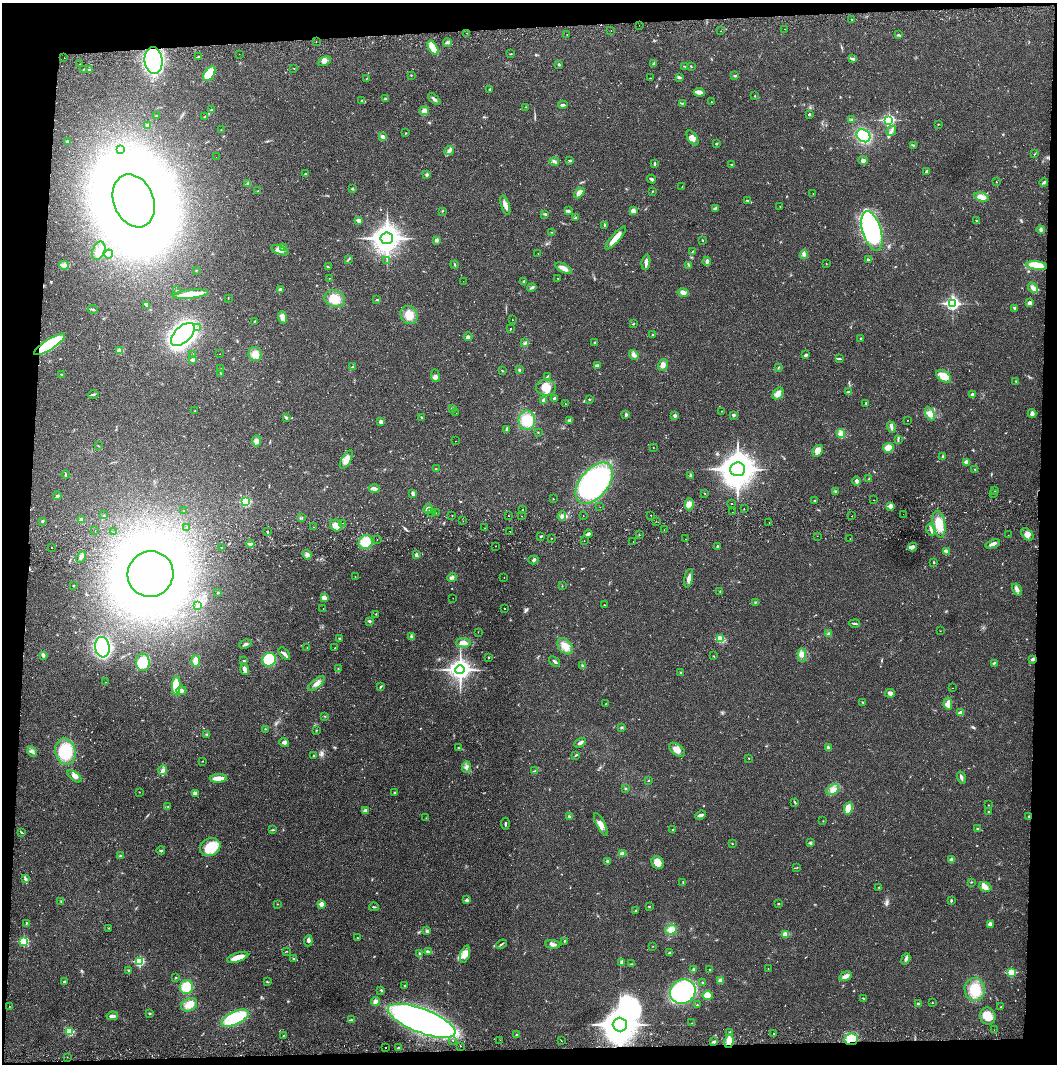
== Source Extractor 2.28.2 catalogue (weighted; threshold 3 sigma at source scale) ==
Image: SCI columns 4-4222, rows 56-4300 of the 4229 x 4359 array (HDU 1 of 3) = the unmasked area's bounding box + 8 px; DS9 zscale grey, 4 x 4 block average (1 PNG px = mean of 4 x 4 image px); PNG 1059 x 1066 px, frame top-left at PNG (2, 3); each listed source drawn as its Kron ellipse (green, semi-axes under 4 px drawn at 4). Shown black and unused: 8% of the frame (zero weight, under 2 of 3 exposures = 3% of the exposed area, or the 3 px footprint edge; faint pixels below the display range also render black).
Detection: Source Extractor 2.28.2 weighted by HDU 2 'WHT'. Background 0.0215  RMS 0.0035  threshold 0.0157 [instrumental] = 3 sigma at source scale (4.5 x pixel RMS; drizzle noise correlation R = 1.50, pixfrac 1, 0.05/0.05 arcsec/px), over >= 5 px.
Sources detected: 616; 1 too faint to see at this stretch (4 x 4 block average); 16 inside a brighter object's white glare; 7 cosmic-ray / hot-pixel residue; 1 long thin detection or spike segment (spike, bleed or trail) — neither listed nor drawn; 8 coinciding with a brighter row at this scale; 13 inside a brighter listed object's ellipse — not listed separately; of the other 570, all 500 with FLUX_AUTO >= 0.603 (the completeness limit of this list) listed and drawn (70 fainter detections not listed), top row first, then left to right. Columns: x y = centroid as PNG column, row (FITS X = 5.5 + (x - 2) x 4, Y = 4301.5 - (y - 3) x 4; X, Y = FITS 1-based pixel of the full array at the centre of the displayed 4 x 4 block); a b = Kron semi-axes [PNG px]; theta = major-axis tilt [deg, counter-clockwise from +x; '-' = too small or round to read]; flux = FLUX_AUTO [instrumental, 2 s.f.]
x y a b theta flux
852 19 3 2 - 1.3
639 25 2 2 - 0.63
785 29 2 2 - 1
611 31 2 2 - 0.71
720 31 2 2 - 0.66
467 33 2 2 - 1.1
567 34 2 2 - 1.2
899 35 2 2 - 1.1
316 42 2 2 - 0.63
447 43 4 3 - 3.7
433 48 8 4 -57 30
239 54 2 2 - 0.77
511 54 2 2 - 1.1
199 57 2 2 - 1.7
64 58 2 2 - 0.83
853 59 4 3 - 3.5
153 60 13 9 -85 380
324 61 7 4 26 7.5
654 63 4 3 - 3.1
80 64 2 2 - 0.79
559 64 2 2 - 2.9
684 66 2 2 - 0.76
691 67 2 2 - 0.71
293 68 2 2 - 0.62
83 69 2 2 - 0.74
90 70 4 2 - 2.5
209 74 8 5 55 48
411 75 2 2 - 1
735 76 3 2 - 3.6
679 77 4 2 - 2.9
650 78 3 2 - 1
366 79 2 2 - 0.75
489 89 3 2 - 1.7
699 92 5 3 - 12
755 96 3 2 - 1
385 99 3 2 - 1.9
434 99 7 2 -42 5.7
362 101 3 2 - 1.8
711 102 2 2 - 0.61
682 103 4 2 - 1.7
563 105 5 2 - 3.6
525 107 2 2 - 0.89
211 110 2 2 - 1.4
424 111 5 4 - 9.5
809 114 2 2 - 2
156 116 3 2 - 1.2
205 116 4 2 - 2.4
851 120 3 2 - 2.1
889 120 3 2 - 330
938 124 2 2 - 0.97
148 125 3 3 - 3.8
221 130 2 2 - 0.7
891 131 5 3 - 5
405 133 2 2 - 0.79
863 136 7 6 - 89
383 137 4 3 - 8.4
693 138 8 4 -57 10
67 142 3 3 - 2.9
716 144 3 2 - 1.7
913 145 3 2 - 2.1
120 149 3 2 - 2.1
449 150 5 3 - 4.8
1035 154 3 2 - 1.1
216 157 2 2 - 0.7
554 161 5 3 - 4.1
570 161 3 2 - 2.2
863 161 5 3 - 5.6
655 164 3 2 - 3
731 165 3 2 - 1.6
927 171 3 2 - 3.7
306 174 2 2 - 5.3
427 175 4 2 - 2.6
651 179 4 2 - 4.4
996 182 2 2 - 0.89
1044 182 4 2 - 3.1
248 184 2 2 - 3.6
682 187 2 2 - 0.86
352 189 3 2 - 2.4
258 191 2 2 - 0.77
652 191 3 2 - 1.1
579 193 6 4 45 12
813 193 2 2 - 0.79
981 197 7 4 -16 17
134 201 27 20 -67 2700
748 201 2 2 - 1.4
505 205 10 3 -73 11
780 206 2 2 - 0.87
715 208 3 2 - 1.5
442 211 3 2 - 1.2
568 211 4 2 - 2.2
633 211 4 3 - 10
545 214 3 2 - 3.5
575 218 4 2 - 2.1
359 220 2 2 - 8
976 221 2 2 - 1.2
605 225 3 2 - 1.3
1041 230 4 3 - 4.2
872 231 20 9 -73 290
551 232 2 2 - 0.68
387 238 6 6 - 2300
616 238 15 4 48 24
436 240 4 3 - 4
703 240 2 2 - 0.82
283 247 3 2 - 2.5
280 250 9 4 -21 9.9
99 251 10 6 67 16
693 251 2 2 - 0.86
109 254 4 4 - 9.7
538 254 2 2 - 0.69
804 255 4 3 - 3.9
348 259 3 2 - 1.8
387 260 3 2 - 1.2
868 260 2 2 - 2.5
707 261 4 3 - 6.1
646 262 7 3 83 9.5
826 264 2 2 - 0.83
64 265 5 4 - 6.5
455 265 4 2 - 2.1
689 265 2 2 - 0.99
1037 266 10 4 -6 57
328 267 3 2 - 1.7
564 268 9 4 -27 15
196 271 2 2 - 0.93
329 278 2 2 - 0.81
558 278 2 2 - 0.82
463 281 2 2 - 1.9
524 281 3 2 - 1.7
532 287 5 2 - 3.6
1033 288 6 4 -47 10
280 290 3 3 - 3.9
177 291 2 2 - 1.1
683 292 5 3 - 8
191 294 18 3 6 37
228 298 2 2 - 0.66
335 299 10 8 -18 29
377 300 3 2 - 2.1
1030 303 3 3 - 7.5
952 304 3 2 - 430
146 305 4 2 - 2.7
1015 308 4 2 - 3.1
93 309 5 2 - 2.2
409 315 9 8 - 22
282 317 6 4 -73 12
512 320 2 2 - 0.77
254 321 3 2 - 0.9
633 324 3 2 - 1.1
197 327 2 2 - 0.85
511 329 2 2 - 1.2
183 334 14 8 44 720
653 335 2 2 - 1.7
468 337 4 3 - 3.7
861 338 2 2 - 1.8
525 343 3 2 - 2.4
594 343 3 2 - 1.7
50 344 18 5 33 150
120 351 4 3 - 13
193 354 2 2 - 1
220 354 2 2 - 0.66
255 354 7 6 - 15
634 355 5 3 - 6.6
806 355 3 3 - 2.9
839 359 3 2 - 2.5
193 360 3 2 - 4.5
597 365 4 2 - 2.5
663 365 6 4 76 10
353 367 3 2 - 2.4
779 367 3 2 - 1.4
221 369 3 2 - 1.1
502 370 3 2 - 0.89
519 370 3 2 - 2.2
221 373 2 2 - 0.72
61 375 3 2 - 1.9
435 376 6 4 -83 6
547 376 2 2 - 0.96
944 376 8 5 -34 28
1016 381 2 2 - 1.7
546 388 10 8 -4 30
849 391 2 2 - 1
93 394 5 2 - 2.1
778 394 6 4 55 15
972 395 2 2 - 9.3
554 398 3 2 - 2.7
589 399 2 2 - 1.5
544 400 4 3 - 4.6
866 403 3 2 - 1.6
565 404 2 2 - 0.67
452 408 2 2 - 1.2
195 411 2 2 - 0.68
722 411 2 2 - 0.81
456 413 2 2 - 1.6
930 414 7 4 -63 11
1032 414 4 3 - 7.2
626 415 3 3 - 3.5
734 415 3 3 - 3.5
675 416 3 3 - 4.3
286 417 3 2 - 2.1
421 417 2 2 - 1.4
527 420 10 8 88 42
569 420 3 2 - 2.2
907 420 2 2 - 1
381 422 3 3 - 6.4
891 427 6 3 -73 5
507 429 3 2 - 2.7
538 432 2 2 - 0.92
841 434 4 3 - 15
898 439 2 2 - 1.1
256 441 5 4 - 7.3
456 441 2 2 - 1.4
98 446 2 2 - 0.75
653 447 2 2 - 0.6
888 448 5 5 - 21
818 451 6 4 59 13
943 456 3 2 - 1.8
346 460 10 4 60 12
966 462 2 2 - 27
436 469 2 2 - 0.86
737 469 7 7 - 3700
975 469 2 2 - 0.71
65 475 4 2 - 1.9
690 475 2 2 - 1.7
869 479 2 2 - 1.5
856 481 4 3 - 5.8
594 483 24 14 51 470
374 489 5 3 - 6.5
994 490 2 2 - 0.61
835 491 2 2 - 1.3
704 493 3 2 - 1
993 493 2 2 - 0.75
413 494 3 2 - 3
57 496 4 3 - 3.3
553 499 2 2 - 0.85
873 500 2 2 - 0.89
814 501 2 2 - 0.97
246 502 2 2 - 170
689 504 6 3 85 9.6
732 504 2 2 - 9.7
890 506 2 2 - 30
600 507 2 2 - 1.6
428 509 5 3 - 8.6
522 509 2 2 - 1.7
744 509 2 2 - 2
184 511 2 2 - 1.6
732 512 2 2 - 11
432 513 2 2 - 1
436 513 2 2 - 4
903 514 2 2 - 1.6
104 515 2 2 - 0.72
452 515 2 2 - 1.2
651 515 2 2 - 0.76
508 516 2 2 - 1.3
521 516 2 2 - 1.2
562 516 5 3 - 6.6
583 516 2 2 - 1.2
852 516 2 2 - 2.9
302 518 2 2 - 0.74
81 520 2 2 - 23
42 521 3 2 - 2.4
463 521 2 2 - 0.7
656 521 2 2 - 0.64
343 523 2 2 - 6.1
769 523 2 2 - 0.97
939 524 13 6 -83 34
336 525 6 5 - 18
187 527 2 2 - 0.99
313 527 2 2 - 0.89
485 528 2 2 - 0.71
931 529 6 2 -77 6.3
664 530 2 2 - 0.62
95 531 2 2 - 2.2
510 531 2 2 - 0.81
113 532 2 2 - 0.7
267 532 3 2 - 1.8
588 534 4 3 - 5
1027 534 7 5 -45 10
639 535 2 2 - 0.86
1008 535 2 2 - 1
541 536 3 2 - 2.1
817 536 2 2 - 1.1
551 538 2 2 - 0.68
685 539 2 2 - 2
850 539 2 2 - 1.1
377 540 2 2 - 1.6
584 541 2 2 - 2.4
366 542 7 6 - 44
633 542 2 2 - 0.97
250 544 4 2 - 7.5
993 544 7 2 19 11
495 546 2 2 - 1.4
221 547 2 2 - 2.4
718 547 3 2 - 4.3
912 547 4 3 - 6.8
51 548 2 2 - 1.7
946 552 3 2 - 1.8
307 555 5 4 - 7.1
416 555 4 2 - 5
81 557 6 3 64 6.6
533 560 5 2 - 3.2
933 562 2 2 - 1.7
150 574 23 22 - 2400
355 577 2 2 - 0.79
452 577 4 3 - 5.5
504 578 2 2 - 0.94
689 578 9 3 79 10
73 585 2 2 - 1.5
562 586 2 2 - 0.87
1017 590 6 3 -60 6.8
218 592 2 2 - 1.2
720 592 2 2 - 1
324 598 4 3 - 12
453 598 2 2 - 0.62
755 602 2 2 - 0.76
604 605 2 2 - 1.1
197 606 2 2 - 1.2
323 608 2 2 - 2.7
505 609 2 2 - 1.2
376 614 2 2 - 0.79
370 621 3 2 - 3.4
855 623 5 2 - 2.8
940 631 2 2 - 0.61
478 632 2 2 - 0.68
829 634 3 2 - 5.9
412 637 3 3 - 5
340 638 2 2 - 1.5
720 639 2 2 - 86
463 643 7 5 -2 11
245 644 6 2 23 4.7
565 646 9 6 -46 21
102 647 10 7 -82 290
307 647 2 2 - 0.78
335 648 2 2 - 0.62
284 654 7 2 -49 6.3
43 655 4 3 - 3.8
802 655 7 3 -88 7.7
714 656 2 2 - 0.74
489 657 2 2 - 1.2
1033 659 3 2 - 8.9
269 660 7 6 - 75
196 661 5 4 - 14
244 661 2 2 - 1.3
555 661 6 2 -39 4.1
143 662 9 7 -86 60
994 663 2 2 - 1.2
583 666 4 3 - 2.8
245 669 5 4 - 8.5
338 669 2 2 - 0.94
460 670 5 4 - 1200
681 673 3 2 - 2.3
105 682 2 2 - 0.65
316 684 10 3 41 11
176 686 9 4 89 50
381 686 3 2 - 2
953 688 2 2 - 0.61
181 690 5 3 - 6.2
890 693 5 4 - 5.4
862 702 2 2 - 1.1
605 704 2 2 - 0.7
948 704 6 4 -83 13
961 713 3 2 - 19
324 716 2 2 - 0.86
621 727 3 2 - 1.8
265 729 2 2 - 1
316 731 3 2 - 1.2
207 734 3 2 - 2.3
284 742 5 3 - 5.5
580 743 6 3 30 6.4
458 747 3 2 - 1.1
828 748 3 2 - 5.7
677 750 9 5 -37 14
32 752 5 3 - 5.1
65 752 13 10 -77 83
314 755 2 2 - 1.3
576 755 4 2 - 1.4
749 759 2 2 - 0.82
203 761 2 2 - 0.61
466 767 6 3 86 5.2
163 770 5 3 - 6.4
534 771 4 2 - 2.5
75 776 8 4 -37 8.7
961 777 6 2 -72 4.9
218 778 8 3 3 28
649 780 2 2 - 1.4
625 789 2 2 - 4
833 790 7 4 37 11
139 792 2 2 - 0.66
195 793 4 3 - 3.6
395 793 2 2 - 1.8
795 802 4 2 - 2.3
988 805 2 2 - 1
168 806 2 2 - 1.2
848 808 6 4 79 18
365 811 2 2 - 18
988 811 2 2 - 0.91
701 815 5 2 - 5.8
569 816 3 2 - 2.1
1028 817 2 2 - 0.97
426 818 2 2 - 0.66
823 821 2 2 - 0.67
505 824 6 2 -89 2.6
601 824 13 4 -63 13
977 829 3 2 - 1.7
273 830 3 2 - 1.3
673 830 2 2 - 1.1
22 833 4 2 - 2
732 843 2 2 - 1.2
810 843 3 2 - 3.2
210 847 10 8 27 53
161 850 4 2 - 2.4
622 854 4 3 - 8
120 856 2 2 - 1.3
952 860 4 3 - 9.3
608 861 2 2 - 10
658 863 7 5 -55 17
797 868 2 2 - 0.63
25 879 4 2 - 1.9
683 882 4 2 - 1.8
971 882 2 2 - 1.2
879 887 2 2 - 0.85
985 887 6 4 -18 13
467 900 2 2 - 12
951 900 3 2 - 2.7
61 902 2 2 - 0.81
277 904 2 2 - 0.72
321 904 2 2 - 28
778 904 3 2 - 1.5
649 906 2 2 - 1.5
374 907 5 2 - 1.9
635 911 2 2 - 1.3
26 923 4 2 - 1.7
990 924 3 3 - 10
109 928 2 2 - 1.1
671 930 6 5 - 17
427 931 3 2 - 1.9
785 934 2 2 - 51
357 938 2 2 - 0.86
24 941 2 2 - 130
308 941 5 4 - 5.2
564 941 2 2 - 1.3
501 944 6 2 33 3.1
553 944 7 3 -6 6.4
653 946 2 2 - 0.82
287 951 2 2 - 0.96
429 952 3 2 - 2.7
419 953 2 2 - 1
669 953 3 2 - 2.2
465 954 9 4 73 13
238 957 11 4 17 25
293 959 2 2 - 1.6
906 959 6 3 67 4.9
140 961 2 2 - 140
622 962 4 3 - 3.9
632 964 3 2 - 1.5
768 969 2 2 - 0.7
128 970 2 2 - 2
694 970 3 3 - 3.5
710 970 2 2 - 1.1
1011 972 2 2 - 120
845 976 7 4 28 8.8
175 978 3 2 - 1.3
720 980 3 3 - 2.9
64 982 2 2 - 4.3
267 982 2 2 - 1.4
702 982 2 2 - 1.3
404 985 2 2 - 1.1
186 987 7 6 - 38
381 990 2 2 - 1.4
975 990 11 10 - 46
683 991 13 12 - 270
708 995 5 4 - 23
863 998 2 2 - 1.1
375 1001 4 4 - 7.8
932 1003 2 2 - 0.81
918 1004 2 2 - 3.5
189 1005 8 6 29 23
697 1005 2 2 - 1
9 1006 2 2 - 0.65
1001 1007 2 2 - 1.9
149 1013 2 2 - 1.7
112 1016 6 3 11 5.6
988 1016 9 7 -69 26
235 1018 15 6 25 150
351 1020 3 2 - 2.1
422 1021 36 12 -21 1600
692 1023 2 2 - 0.66
620 1025 7 7 - 4300
994 1030 2 2 - 1.5
70 1032 2 2 - 84
730 1032 2 2 - 2
773 1033 2 2 - 3.5
283 1035 2 2 - 0.78
517 1035 2 2 - 2.8
851 1039 6 5 - 73
453 1040 2 2 - 0.76
500 1040 2 2 - 0.96
561 1040 2 2 - 1.8
729 1041 7 4 82 20
714 1042 3 2 - 4.8
460 1046 2 2 - 0.74
386 1048 2 2 - 1.6
398 1048 3 2 - 2.6
67 1057 2 2 - 0.6
Overlapping masked pixels (flux is a lower limit): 6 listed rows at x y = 153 60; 50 344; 1033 659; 620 1025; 851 1039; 729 1041
Diffuse or blended objects may show on this block-average render without a row.